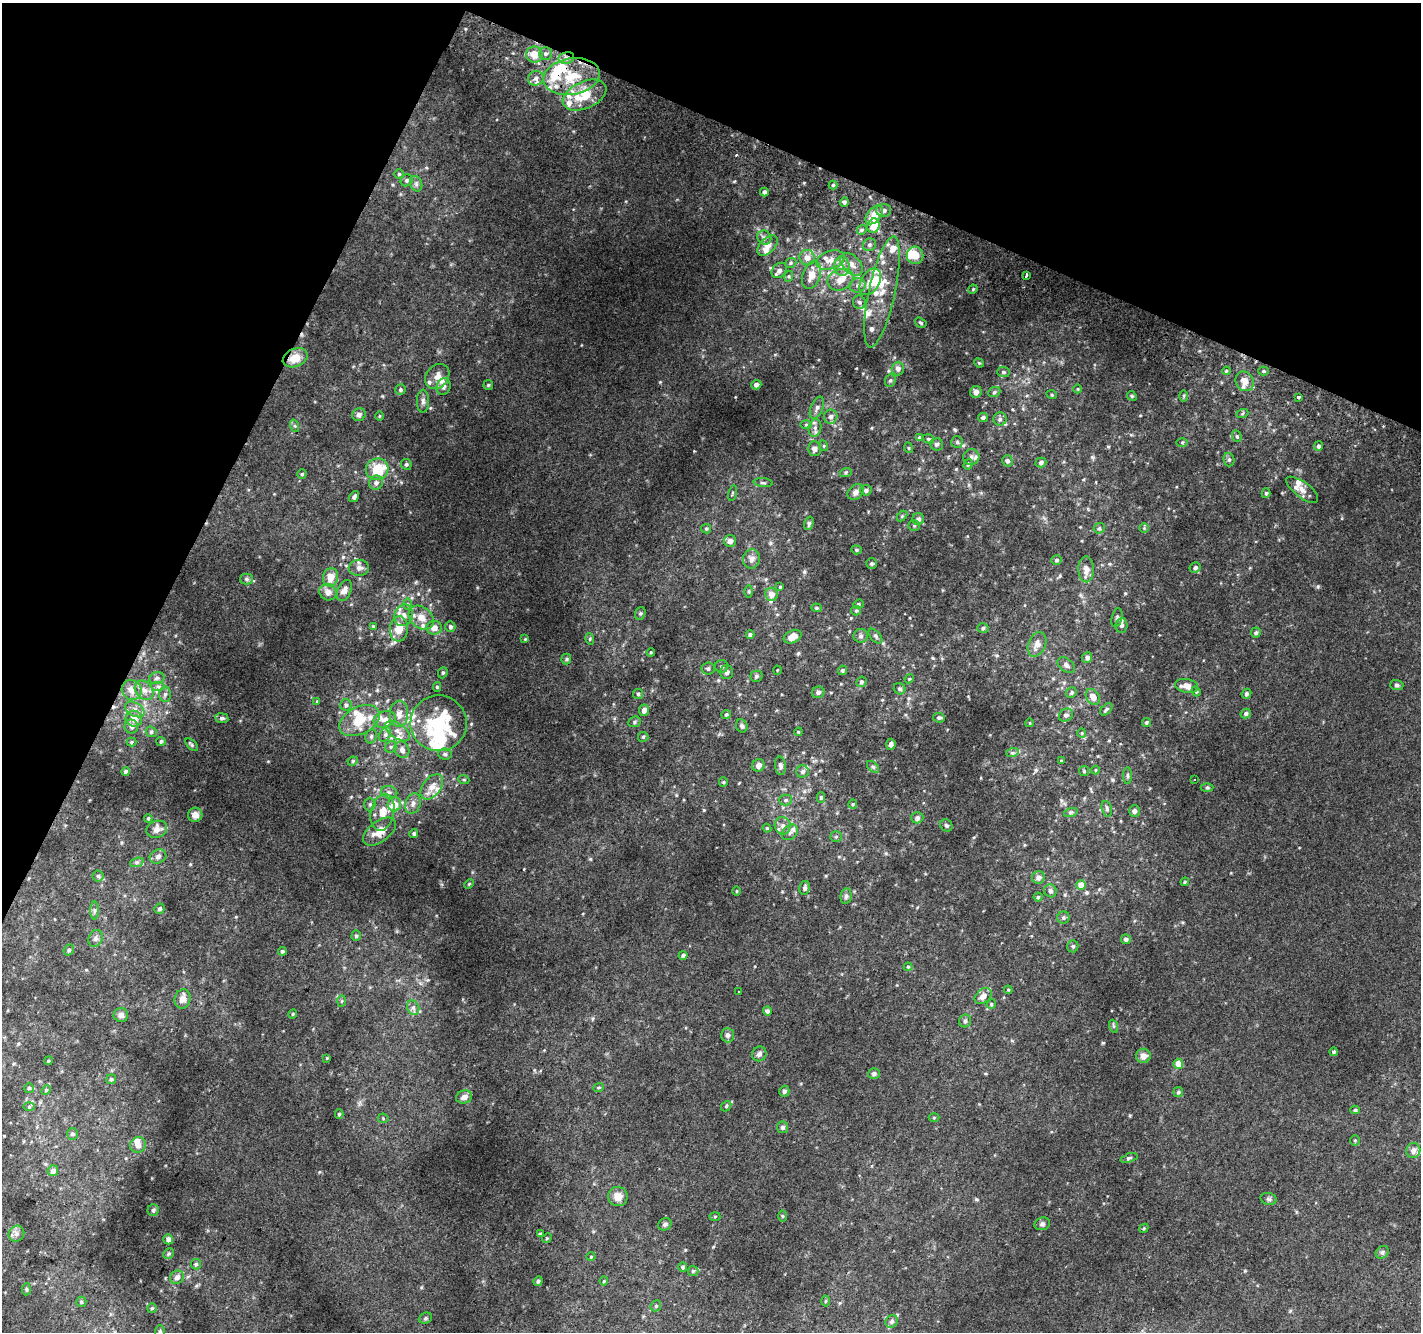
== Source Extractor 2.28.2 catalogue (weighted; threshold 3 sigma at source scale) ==
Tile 2 of 4 x 4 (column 2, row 1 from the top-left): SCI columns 1449-2867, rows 4298-5627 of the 5725 x 5871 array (HDU 1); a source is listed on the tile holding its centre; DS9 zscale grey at full resolution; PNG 1423 x 1334 px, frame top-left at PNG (2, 3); each listed source drawn as its Kron ellipse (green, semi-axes under 4 px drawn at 4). Shown black and unused: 22% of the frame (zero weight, under 2 of 3 exposures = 2% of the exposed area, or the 3 px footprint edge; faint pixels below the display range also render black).
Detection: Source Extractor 2.28.2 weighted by HDU 2 'WHT'; one run over the whole footprint, this tile lists its part. Background 0.088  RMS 0.014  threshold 0.0628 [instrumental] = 3 sigma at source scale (4.5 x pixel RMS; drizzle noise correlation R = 1.50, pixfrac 1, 0.0396/0.0396 arcsec/px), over >= 5 px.
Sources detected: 376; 2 inside a brighter object's white glare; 2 cosmic-ray / hot-pixel residue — neither listed nor drawn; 42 inside a brighter listed object's ellipse — not listed separately; the other 330 listed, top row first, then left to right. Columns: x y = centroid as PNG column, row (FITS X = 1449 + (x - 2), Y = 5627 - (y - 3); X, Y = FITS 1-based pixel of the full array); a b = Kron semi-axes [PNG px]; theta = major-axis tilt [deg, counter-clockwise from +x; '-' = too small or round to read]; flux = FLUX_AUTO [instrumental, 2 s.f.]
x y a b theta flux
545 54 6 6 - 3.7
534 55 8 8 - 16
566 58 8 6 12 5.4
572 76 28 18 10 54
536 78 8 7 - 6
585 95 23 13 25 38
399 174 5 5 - 1.7
407 180 6 5 - 3
416 184 8 6 -70 3.5
833 185 4 4 - 1.9
764 192 4 4 - 3.9
844 202 5 4 - 3.4
884 210 7 6 - 5.5
874 215 11 6 49 21
874 226 7 6 - 26
862 230 5 4 - 2.2
764 237 7 6 - 3.7
768 245 12 7 48 9.3
869 245 7 6 - 3.3
915 255 8 8 - 17
807 258 8 7 - 9.3
830 260 15 9 19 12
791 263 6 5 - 2.1
852 264 13 8 -45 11
842 266 10 7 -84 7.7
779 270 8 6 46 5.1
811 275 14 9 71 16
1026 275 4 3 - 11
789 276 5 3 - 1.7
840 280 13 10 24 14
870 282 14 9 60 16
857 285 8 7 - 4.8
973 289 5 4 - 1.4
882 292 57 13 78 43
859 302 7 6 - 3.6
921 323 6 4 -33 2
295 358 13 9 24 20
979 363 5 4 - 1.4
898 368 7 6 - 5.8
1226 371 4 3 - 1.2
1263 371 5 4 - 1.9
1003 372 6 5 - 2.7
437 377 14 11 50 11
890 380 6 5 - 2.5
1245 381 10 8 -58 12
488 385 5 4 - 1.6
756 385 5 4 - 3.7
444 387 8 7 - 4.6
1078 389 4 3 - 1
400 390 5 5 - 2.4
976 392 6 5 - 5.3
994 392 6 5 - 2.3
1052 395 5 3 - 1.2
1132 396 5 4 - 1.4
1184 396 5 3 - 1.5
1299 397 3 3 - 3.9
423 401 11 6 89 4.5
817 408 11 6 67 5.1
1242 414 6 4 20 1.7
359 415 7 6 - 4.2
379 416 5 3 - 1.1
831 417 7 6 - 5.5
983 417 5 4 - 2.6
1000 419 6 6 - 3.5
806 424 5 3 - 1.4
295 426 6 4 -71 2.1
815 428 9 6 80 5
1237 436 6 4 -69 1.9
919 438 4 4 - 2.4
928 439 6 4 -18 1.8
957 442 6 5 - 2.2
1182 442 5 3 - 1.3
937 444 6 6 - 2.6
824 446 5 3 - 1.3
1318 446 5 4 - 2.6
909 448 5 3 - 1.2
814 449 7 7 - 6.4
971 457 8 8 - 5.2
1229 460 7 5 -76 2.9
1007 461 5 5 - 3.4
1041 462 5 5 - 3.7
406 464 5 5 - 2.6
968 464 6 4 72 1.9
377 469 11 10 - 38
846 472 6 4 19 1.7
302 474 4 4 - 1.7
376 483 7 6 - 4.7
763 483 9 4 -5 2.5
866 490 5 5 - 3.4
1302 490 19 8 -37 8.9
856 492 9 7 43 6.3
732 493 8 3 77 1.4
1266 493 5 4 - 2.2
354 497 6 4 55 3.5
902 516 6 4 44 1.6
918 519 6 6 - 5.2
809 523 7 4 74 2.6
914 526 6 5 - 2.2
1099 528 6 5 - 2.1
1144 528 4 4 - 1.5
706 529 5 4 - 1.8
730 541 6 6 - 6.5
856 550 5 4 - 1.6
751 559 10 8 78 7.2
1056 560 5 4 - 2.2
871 563 5 5 - 2.3
359 568 10 8 0 7
1195 568 5 5 - 3.3
1086 569 13 8 -89 9.3
331 577 9 7 77 14
246 579 6 5 - 2.4
780 587 4 3 - 1.2
344 590 11 6 66 7.4
328 592 9 8 - 7.1
749 592 6 3 90 1.6
771 594 6 6 - 9.8
407 604 6 4 -89 1.8
858 604 5 4 - 1.7
816 608 5 4 - 1.9
856 611 5 4 - 1.9
640 613 6 5 - 2.1
404 615 11 9 73 9
421 618 14 10 -40 14
1117 618 10 5 77 2.9
1121 625 7 6 - 4
373 626 4 4 - 1.3
450 627 5 5 - 3.3
434 628 8 6 2 9.5
983 628 5 5 - 2.5
399 629 12 9 85 20
1256 633 5 5 - 2.6
750 634 4 3 - 2.3
861 636 7 7 - 3.6
875 636 9 5 -48 2.4
793 637 9 6 25 11
525 639 4 4 - 1.2
590 639 6 3 -73 1.4
1037 644 13 8 67 10
651 652 4 3 - 1.1
1087 658 5 5 - 5.1
566 659 5 5 - 1.9
1066 665 10 6 -37 4.7
722 666 6 6 - 2.8
708 669 6 6 - 2.8
777 670 4 3 - 1
842 670 5 4 - 2
726 672 7 6 - 4.2
443 673 6 4 68 1.9
756 676 6 5 - 2.6
157 678 8 5 18 3.3
909 679 5 3 - 1.4
861 682 5 5 - 2.5
1397 685 7 5 -3 2.6
158 686 7 4 -1 3
1187 686 12 7 -11 12
437 687 5 4 - 1.8
900 689 6 5 - 2.8
132 690 10 9 - 11
144 690 11 8 -47 8.3
1196 691 5 4 - 1.8
818 692 6 5 - 3.7
1071 693 5 5 - 2.5
165 694 7 6 - 3.2
638 694 5 5 - 2
1246 694 5 4 - 2.2
1093 697 8 6 -54 11
317 701 4 3 - 1.2
346 705 5 5 - 2.7
135 709 10 6 -30 6.5
1106 709 7 4 45 2.6
644 710 5 5 - 7.1
1246 713 5 4 - 3.2
399 714 13 9 88 11
726 715 4 4 - 2.4
1066 715 7 6 - 3.6
222 718 6 5 - 3.5
939 718 6 4 -6 2.7
134 719 8 7 - 8.7
385 719 11 8 19 8.7
359 721 22 13 27 27
635 722 6 5 - 2.3
1147 722 4 4 - 2.1
439 723 28 28 - 110
1029 723 4 3 - 1
131 726 7 6 - 4.1
742 726 7 5 -65 3
398 731 14 7 -36 9.4
151 732 6 5 - 2
798 732 4 3 - 1.2
1082 733 5 4 - 1.5
385 735 8 5 63 3.7
371 736 7 5 69 2.9
643 737 5 5 - 1.7
161 741 5 4 - 1.5
131 742 5 4 - 1.7
891 744 5 5 - 3.7
192 745 8 4 -46 1.9
391 747 6 5 - 2.5
402 750 8 7 - 6.1
1012 753 6 4 18 2.2
445 754 6 5 - 3.1
353 761 5 4 - 1.8
1061 761 3 3 - 1.1
758 765 6 6 - 6.5
780 766 9 5 -86 3.8
873 767 7 4 -45 2.3
1095 770 4 3 - 1.1
126 771 4 4 - 3.2
1084 771 5 5 - 1.7
803 772 6 6 - 3.7
1127 776 8 4 -90 2.3
1194 779 3 2 - 2.3
464 780 5 3 - 1.5
723 782 5 4 - 1.4
432 787 14 9 52 13
1207 788 6 4 0 1.9
389 792 8 6 -13 4.4
821 797 5 4 - 2.2
786 800 6 5 - 2.8
370 804 7 5 89 3
394 804 7 6 - 15
413 804 10 7 70 6.3
853 804 5 4 - 1.7
1107 809 8 5 -74 2.5
1134 811 6 5 - 3.9
383 812 19 11 78 20
1071 812 7 4 18 2.2
195 815 7 7 - 7.1
148 818 4 4 - 1.8
917 818 6 5 - 3.2
946 825 6 5 - 2.4
783 826 9 8 - 6.8
767 828 4 4 - 1.4
157 829 11 8 20 9.4
379 832 19 10 37 18
790 832 9 6 44 5
414 833 4 4 - 2.4
836 837 5 5 - 2.1
158 856 8 6 24 5.2
137 862 7 4 18 2.8
98 876 5 5 - 2.6
1038 877 6 6 - 7
1185 882 4 3 - 1.4
469 884 5 4 - 1.4
1081 885 5 5 - 14
805 888 7 5 79 3.4
736 891 5 3 - 1.1
1050 891 6 6 - 4.5
846 896 8 5 80 3.3
1038 897 4 4 - 1.8
160 909 5 5 - 3
94 910 9 4 89 3
1063 917 6 6 - 2.9
356 936 5 4 - 2.3
95 938 8 7 - 4.3
1126 939 5 4 - 3.7
1073 946 6 5 - 2.8
69 950 6 5 - 2.5
282 951 4 4 - 2.5
683 955 4 4 - 3.6
908 967 4 4 - 1.5
1008 990 4 4 - 1.4
739 991 3 2 - 1.2
983 996 9 6 38 8.9
183 999 10 8 77 11
342 1001 6 4 88 1.8
991 1004 5 4 - 1.6
413 1008 8 6 -66 4
767 1011 4 4 - 3.2
293 1014 4 4 - 1.5
121 1015 7 7 - 6.2
965 1021 6 6 - 3.4
1113 1026 6 4 -70 2
727 1035 7 6 - 4
1333 1052 4 4 - 2.3
759 1054 7 7 - 4.6
1143 1056 7 7 - 8.4
327 1058 4 3 - 0.98
48 1061 4 3 - 1.3
1178 1064 5 5 - 13
874 1074 6 5 - 3.5
111 1079 5 5 - 2.2
599 1087 5 3 - 1.4
29 1088 5 5 - 1.9
46 1090 5 4 - 1.6
784 1091 5 5 - 3.2
1178 1092 5 5 - 2.1
464 1097 8 6 18 6.8
29 1106 6 4 0 1.8
726 1106 6 4 49 1.7
1355 1110 5 4 - 2
339 1114 4 4 - 2.1
383 1118 5 5 - 1.6
934 1118 5 3 - 1.3
782 1127 6 5 - 3
72 1134 6 5 - 2.1
1355 1140 5 4 - 1.7
138 1145 8 7 - 7.5
1413 1150 7 7 - 8
1129 1158 9 4 18 2.3
53 1171 5 5 - 6.3
618 1196 10 9 - 13
1269 1199 8 6 -16 3.2
153 1210 6 5 - 2.5
782 1216 5 3 - 1.4
715 1217 5 3 - 1.4
665 1224 7 6 - 2.8
1042 1224 8 6 17 3.3
1144 1228 5 3 - 1.3
16 1234 8 7 - 4.9
540 1234 4 3 - 1.3
547 1238 5 4 - 1.5
168 1239 5 5 - 5.1
1382 1252 7 5 44 2.7
169 1254 6 5 - 1.9
591 1257 4 3 - 1
196 1264 5 5 - 2.5
683 1267 5 4 - 2.5
693 1271 5 5 - 2.1
177 1277 7 6 - 5.5
538 1281 5 4 - 2.5
604 1281 4 4 - 1.2
26 1289 6 4 85 2
825 1301 5 3 - 1.5
81 1302 5 5 - 2
656 1306 6 5 - 1.8
152 1308 5 5 - 1.9
425 1318 7 5 22 2.3
892 1321 6 6 - 4.1
160 1332 6 5 - 2.3
Overlapping masked pixels (flux is a lower limit): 2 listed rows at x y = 566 58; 295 358
Isophote crosses this tile's border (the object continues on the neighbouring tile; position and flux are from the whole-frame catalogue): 1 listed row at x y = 160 1332
Unlisted compact peaks at least as high as the median listed source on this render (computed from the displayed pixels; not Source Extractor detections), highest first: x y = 1318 586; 804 572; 418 594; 351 797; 590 859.